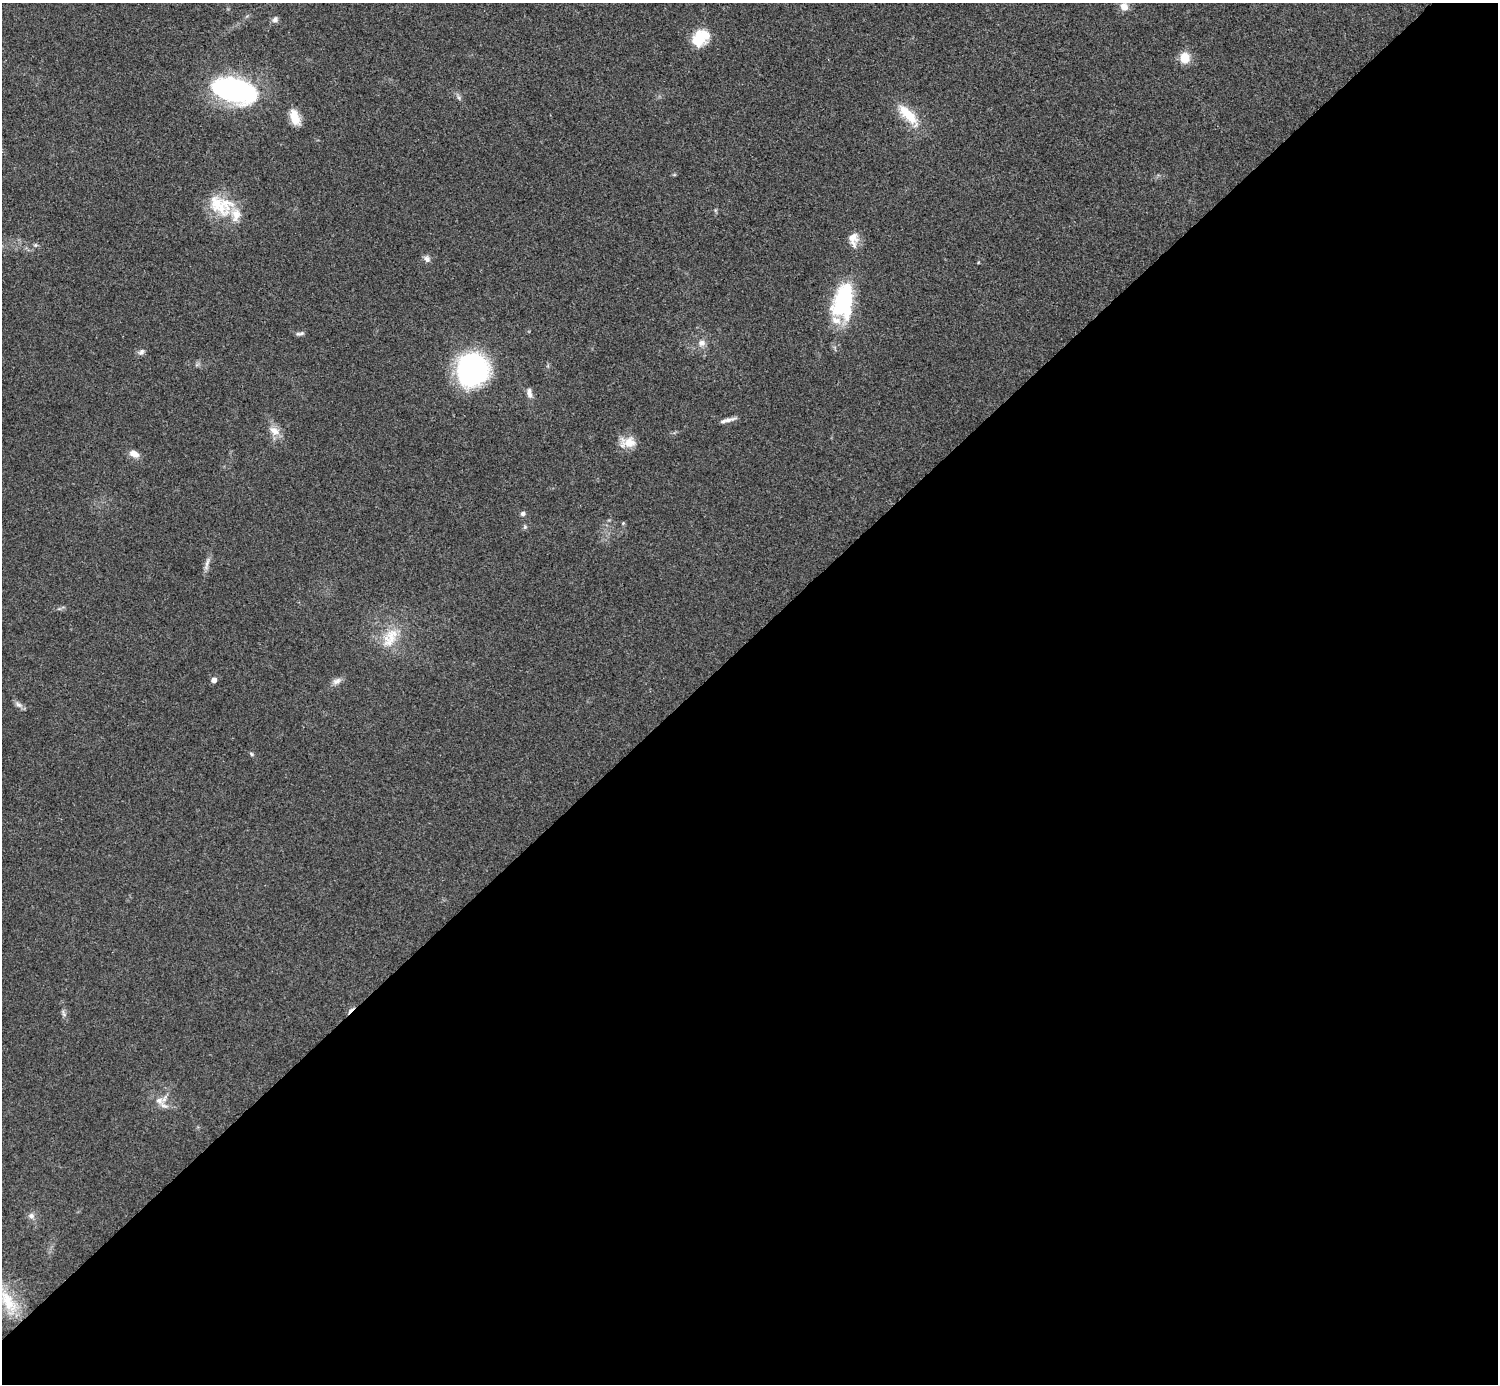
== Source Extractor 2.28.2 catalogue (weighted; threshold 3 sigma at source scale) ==
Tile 15 of 4 x 4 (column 3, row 4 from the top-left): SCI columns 2993-4488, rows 157-1538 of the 5985 x 5985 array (HDU 1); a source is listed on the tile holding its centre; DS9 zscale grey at full resolution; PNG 1500 x 1386 px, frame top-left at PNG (2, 3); no overlay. Shown black and unused: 54% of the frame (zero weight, under 3 of 4 exposures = <1% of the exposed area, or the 3 px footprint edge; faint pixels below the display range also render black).
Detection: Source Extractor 2.28.2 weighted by HDU 2 'WHT'; one run over the whole footprint, this tile lists its part. Background 0.0709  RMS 0.0053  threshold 0.0239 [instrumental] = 3 sigma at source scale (4.5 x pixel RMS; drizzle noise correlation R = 1.50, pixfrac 1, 0.05/0.05 arcsec/px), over >= 5 px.
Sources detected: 39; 1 inside a brighter object's white glare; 1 cosmic-ray / hot-pixel residue — not listed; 2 inside a brighter listed object's ellipse — not listed separately; the other 35 listed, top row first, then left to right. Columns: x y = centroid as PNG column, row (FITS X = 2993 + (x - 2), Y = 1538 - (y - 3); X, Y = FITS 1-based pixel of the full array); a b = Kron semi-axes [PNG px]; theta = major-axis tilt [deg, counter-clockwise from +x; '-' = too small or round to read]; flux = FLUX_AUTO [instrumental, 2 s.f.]
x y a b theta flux
1124 6 10 9 - 4.3
275 19 9 7 45 1.8
698 40 21 15 -25 11
1184 58 11 11 - 8.3
234 90 42 21 -15 100
459 98 7 6 - 1.3
908 115 35 11 -48 15
295 117 18 9 -71 8.7
218 205 41 20 -51 20
853 239 19 11 -84 6.1
35 245 6 5 - 0.91
427 259 9 8 - 2.2
843 301 43 23 80 46
298 334 8 6 6 1.3
702 343 9 8 - 3.1
141 352 9 7 48 1.9
472 369 32 29 72 91
529 393 14 6 -81 2.9
728 420 21 5 13 3
274 431 17 10 -33 5.4
628 442 21 13 4 7.8
134 454 12 8 -30 4.3
523 514 5 5 - 1.6
623 523 5 4 - 0.59
525 527 6 5 - 0.9
207 564 22 4 73 2.8
392 636 32 17 47 15
214 680 5 5 - 3.4
337 681 13 8 31 2.8
19 705 11 7 -29 2.1
251 754 6 4 -29 0.84
64 1013 12 4 -68 1.4
159 1100 12 9 -37 4.8
31 1216 8 7 - 2.2
8 1302 43 17 -62 22
Isophote crosses this tile's border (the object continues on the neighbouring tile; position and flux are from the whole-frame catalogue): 1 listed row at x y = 8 1302